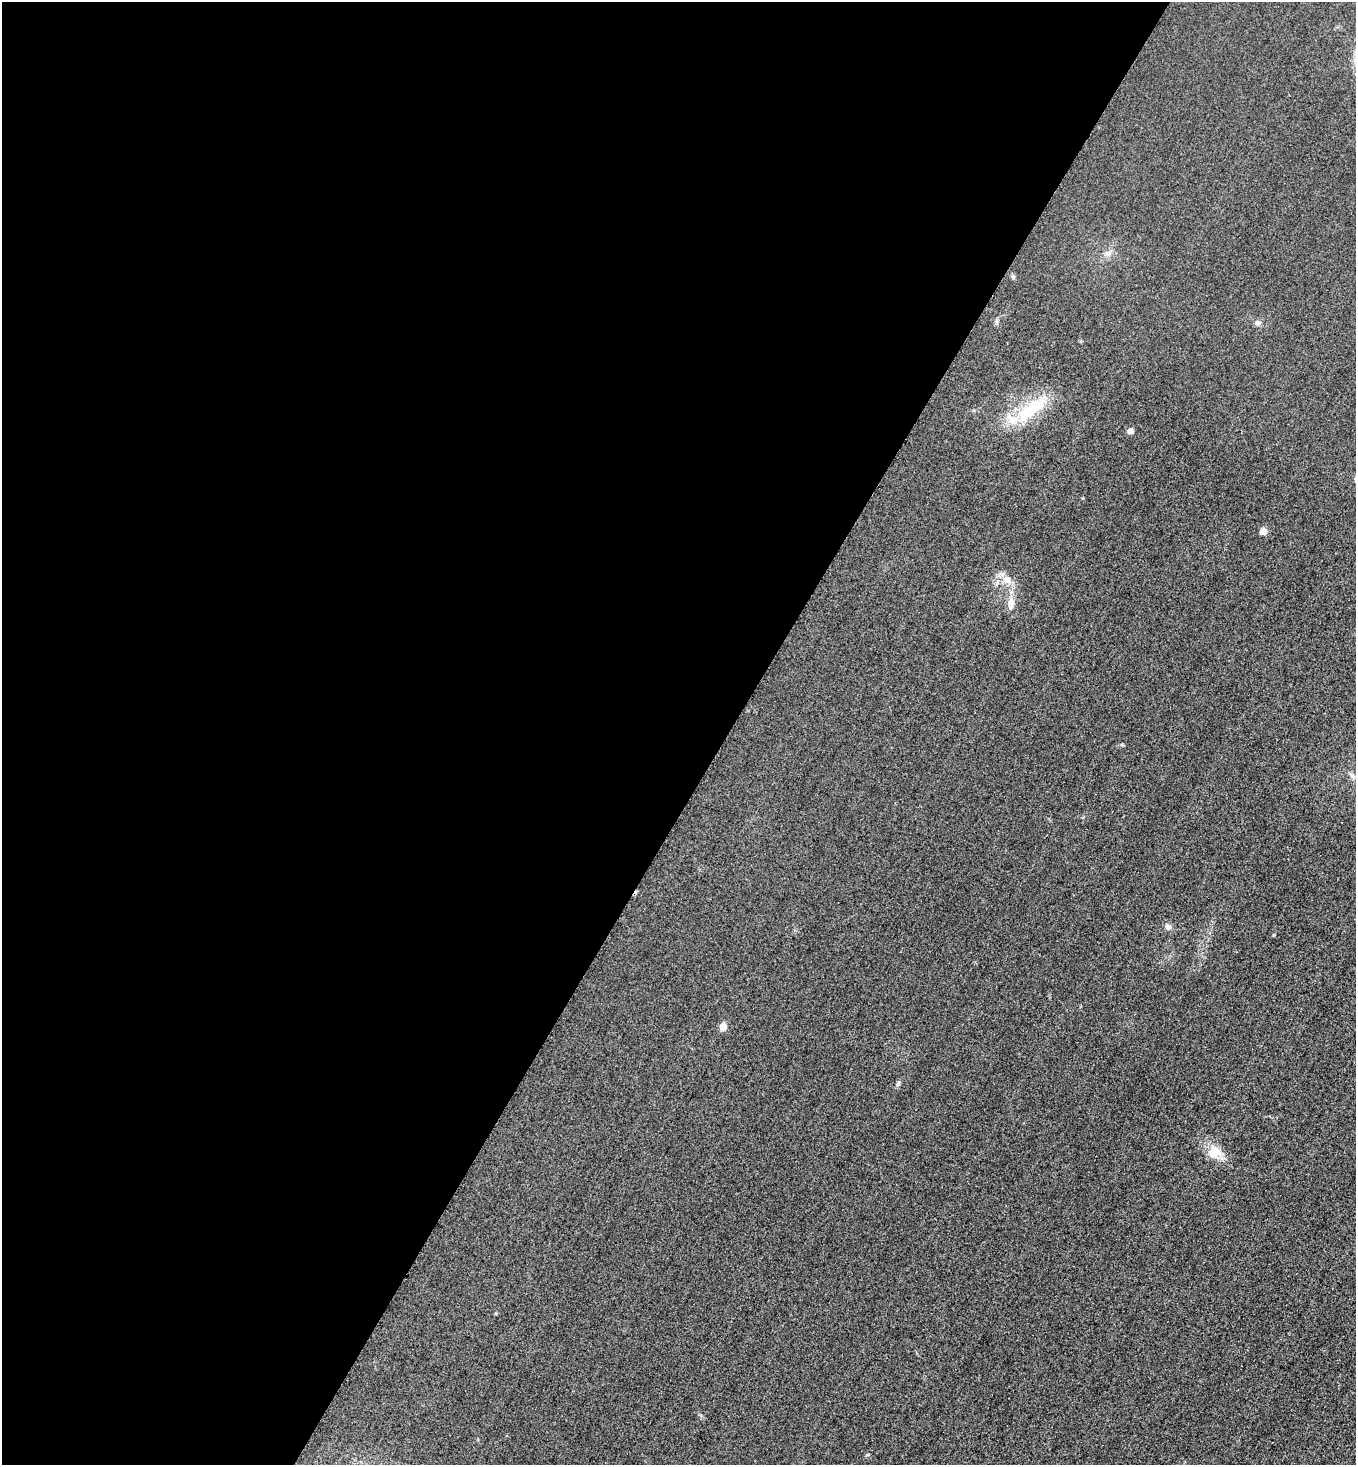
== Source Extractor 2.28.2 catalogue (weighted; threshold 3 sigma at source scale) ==
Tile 5 of 4 x 4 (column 1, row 2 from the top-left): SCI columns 320-1673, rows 2953-4415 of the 5912 x 5905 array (HDU 1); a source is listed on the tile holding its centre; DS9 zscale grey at full resolution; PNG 1358 x 1467 px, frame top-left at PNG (2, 2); no overlay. Shown black and unused: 54% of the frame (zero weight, under 3 of 4 exposures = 3% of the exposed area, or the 3 px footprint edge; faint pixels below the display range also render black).
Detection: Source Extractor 2.28.2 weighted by HDU 2 'WHT'; one run over the whole footprint, this tile lists its part. Background 0.0785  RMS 0.017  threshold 0.0781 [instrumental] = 3 sigma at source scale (4.5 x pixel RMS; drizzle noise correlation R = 1.50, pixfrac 1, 0.05/0.05 arcsec/px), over >= 5 px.
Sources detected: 14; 1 inside a brighter listed object's ellipse — not listed separately; the other 13 listed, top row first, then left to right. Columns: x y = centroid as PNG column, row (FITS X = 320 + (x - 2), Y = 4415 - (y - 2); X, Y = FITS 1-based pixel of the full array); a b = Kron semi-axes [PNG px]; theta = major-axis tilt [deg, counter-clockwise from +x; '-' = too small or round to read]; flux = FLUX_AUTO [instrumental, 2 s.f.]
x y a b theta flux
1108 254 7 5 0 4.7
1013 277 6 6 - 2.9
996 321 7 4 -72 2.8
1258 323 8 7 - 4.8
1031 410 52 17 38 84
1130 431 5 4 - 15
1263 531 5 5 - 24
1008 580 15 9 -58 17
1011 601 12 8 86 12
1168 927 8 7 - 6.8
723 1027 5 5 - 32
898 1084 7 5 57 3.8
1216 1152 20 14 -87 26
Unlisted compact peaks at least as high as the median listed source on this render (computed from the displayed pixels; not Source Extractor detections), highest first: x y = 867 1455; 1274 935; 1122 744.